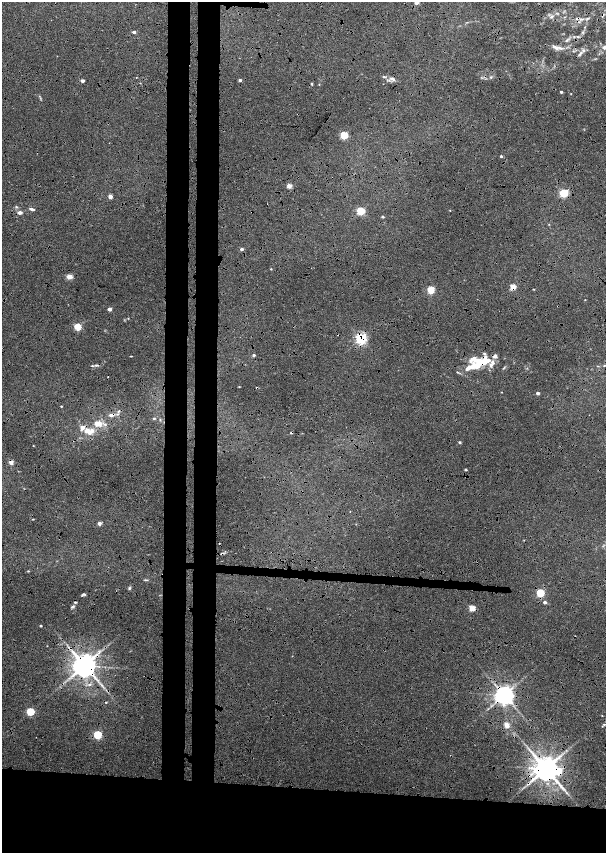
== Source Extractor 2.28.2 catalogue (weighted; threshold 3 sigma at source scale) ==
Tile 15 of 4 x 4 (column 3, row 4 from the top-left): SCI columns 2865-4071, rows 19-1720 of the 5779 x 6834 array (HDU 1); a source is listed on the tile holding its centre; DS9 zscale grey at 2 x 2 block average (1 PNG px = mean of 2 x 2 image px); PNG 608 x 855 px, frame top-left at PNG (2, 2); no overlay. Shown black and unused: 21% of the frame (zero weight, under 6 of 12 exposures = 9% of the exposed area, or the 3 px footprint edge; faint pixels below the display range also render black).
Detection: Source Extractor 2.28.2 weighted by HDU 2 'WHT'; one run over the whole footprint, this tile lists its part. Background 0.0309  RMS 0.0029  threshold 0.012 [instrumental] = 3 sigma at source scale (4.09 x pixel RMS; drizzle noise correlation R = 1.36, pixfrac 0.8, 0.0396/0.0396 arcsec/px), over >= 5 px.
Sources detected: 116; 1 too faint to see at this stretch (2 x 2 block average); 8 cosmic-ray / hot-pixel residue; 1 long thin detection or spike segment (spike, bleed or trail) — not listed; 14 inside a brighter listed object's ellipse — not listed separately; the other 92 listed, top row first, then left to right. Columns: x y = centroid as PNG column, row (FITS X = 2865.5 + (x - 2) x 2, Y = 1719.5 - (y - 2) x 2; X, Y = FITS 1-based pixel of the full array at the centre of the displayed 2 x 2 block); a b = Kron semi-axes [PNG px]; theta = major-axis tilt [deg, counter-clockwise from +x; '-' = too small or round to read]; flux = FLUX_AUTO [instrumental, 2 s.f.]
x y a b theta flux
416 2 3 2 - 5.6
603 15 7 2 59 0.89
551 17 7 3 32 1.6
581 19 8 3 -2 1.9
585 27 3 2 - 0.36
134 32 2 2 - 2.6
567 40 6 3 25 1.3
555 47 12 5 -26 2.8
605 47 9 4 21 2
581 53 6 4 50 1.7
136 77 2 2 - 0.23
384 77 5 3 - 0.94
491 77 4 3 - 0.85
392 79 8 5 -26 2.6
240 80 2 2 - 1.9
82 81 2 2 - 4.2
140 83 3 2 - 0.27
312 84 4 2 - 0.57
319 84 3 2 - 0.35
561 92 2 2 - 1.3
571 94 3 2 - 0.27
344 135 3 3 - 34
501 156 3 3 - 1.1
289 186 3 2 - 11
564 193 3 3 - 55
110 197 2 2 - 6.3
16 207 4 3 - 0.85
31 209 7 3 -15 1.7
450 210 2 2 - 0.37
361 211 3 3 - 49
19 213 5 3 - 2.5
383 217 3 2 - 1.2
549 224 3 2 - 0.34
242 249 2 2 - 2.3
271 269 3 2 - 0.52
69 276 4 3 - 10
513 287 3 3 - 15
534 289 3 2 - 0.46
431 290 3 3 - 29
585 300 2 2 - 0.27
110 309 2 2 - 4.9
128 318 3 2 - 0.36
77 327 3 3 - 31
361 338 4 4 - 96
484 353 5 3 - 1
254 355 3 2 - 1.4
131 356 3 2 - 0.41
474 358 14 7 -48 4.7
483 362 14 7 29 17
96 365 6 3 0 1.2
491 365 7 5 -83 2.4
604 365 3 2 - 0.42
598 366 3 2 - 0.38
504 367 7 2 53 0.79
239 387 3 2 - 0.3
257 388 4 2 - 0.38
501 392 3 2 - 0.28
538 393 2 2 - 2.6
61 406 2 2 - 0.49
118 411 6 3 56 1.1
111 415 8 4 9 3
154 418 3 3 - 0.76
160 419 3 2 - 0.45
98 424 11 8 -4 8.1
87 431 7 5 29 4.2
459 442 3 3 - 0.79
33 446 3 2 - 0.26
11 462 2 2 - 8.4
466 469 3 2 - 0.89
33 519 3 2 - 0.53
99 523 3 3 - 3.6
222 553 7 3 17 1.4
28 571 4 2 - 0.46
146 580 6 2 -6 0.74
129 588 5 4 - 0.93
540 593 3 3 - 40
85 594 4 3 - 0.69
75 602 4 3 - 0.74
545 602 3 2 - 2.1
72 607 5 3 - 1.1
472 608 3 3 - 19
40 626 2 2 - 0.94
84 665 6 5 - 1100
102 685 6 3 -44 1.3
504 695 5 5 - 570
30 712 3 3 - 37
602 716 2 2 - 0.33
604 724 4 3 - 0.76
507 725 3 3 - 14
97 735 3 3 - 46
546 769 6 6 - 1300
558 771 4 4 - 31
Overlapping masked pixels (flux is a lower limit): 13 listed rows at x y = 603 15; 564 193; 513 287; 361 338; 483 362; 257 388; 111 415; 11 462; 222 553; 84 665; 504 695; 546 769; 558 771
Isophote crosses this tile's border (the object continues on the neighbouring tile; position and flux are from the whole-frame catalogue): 2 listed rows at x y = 416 2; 605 47